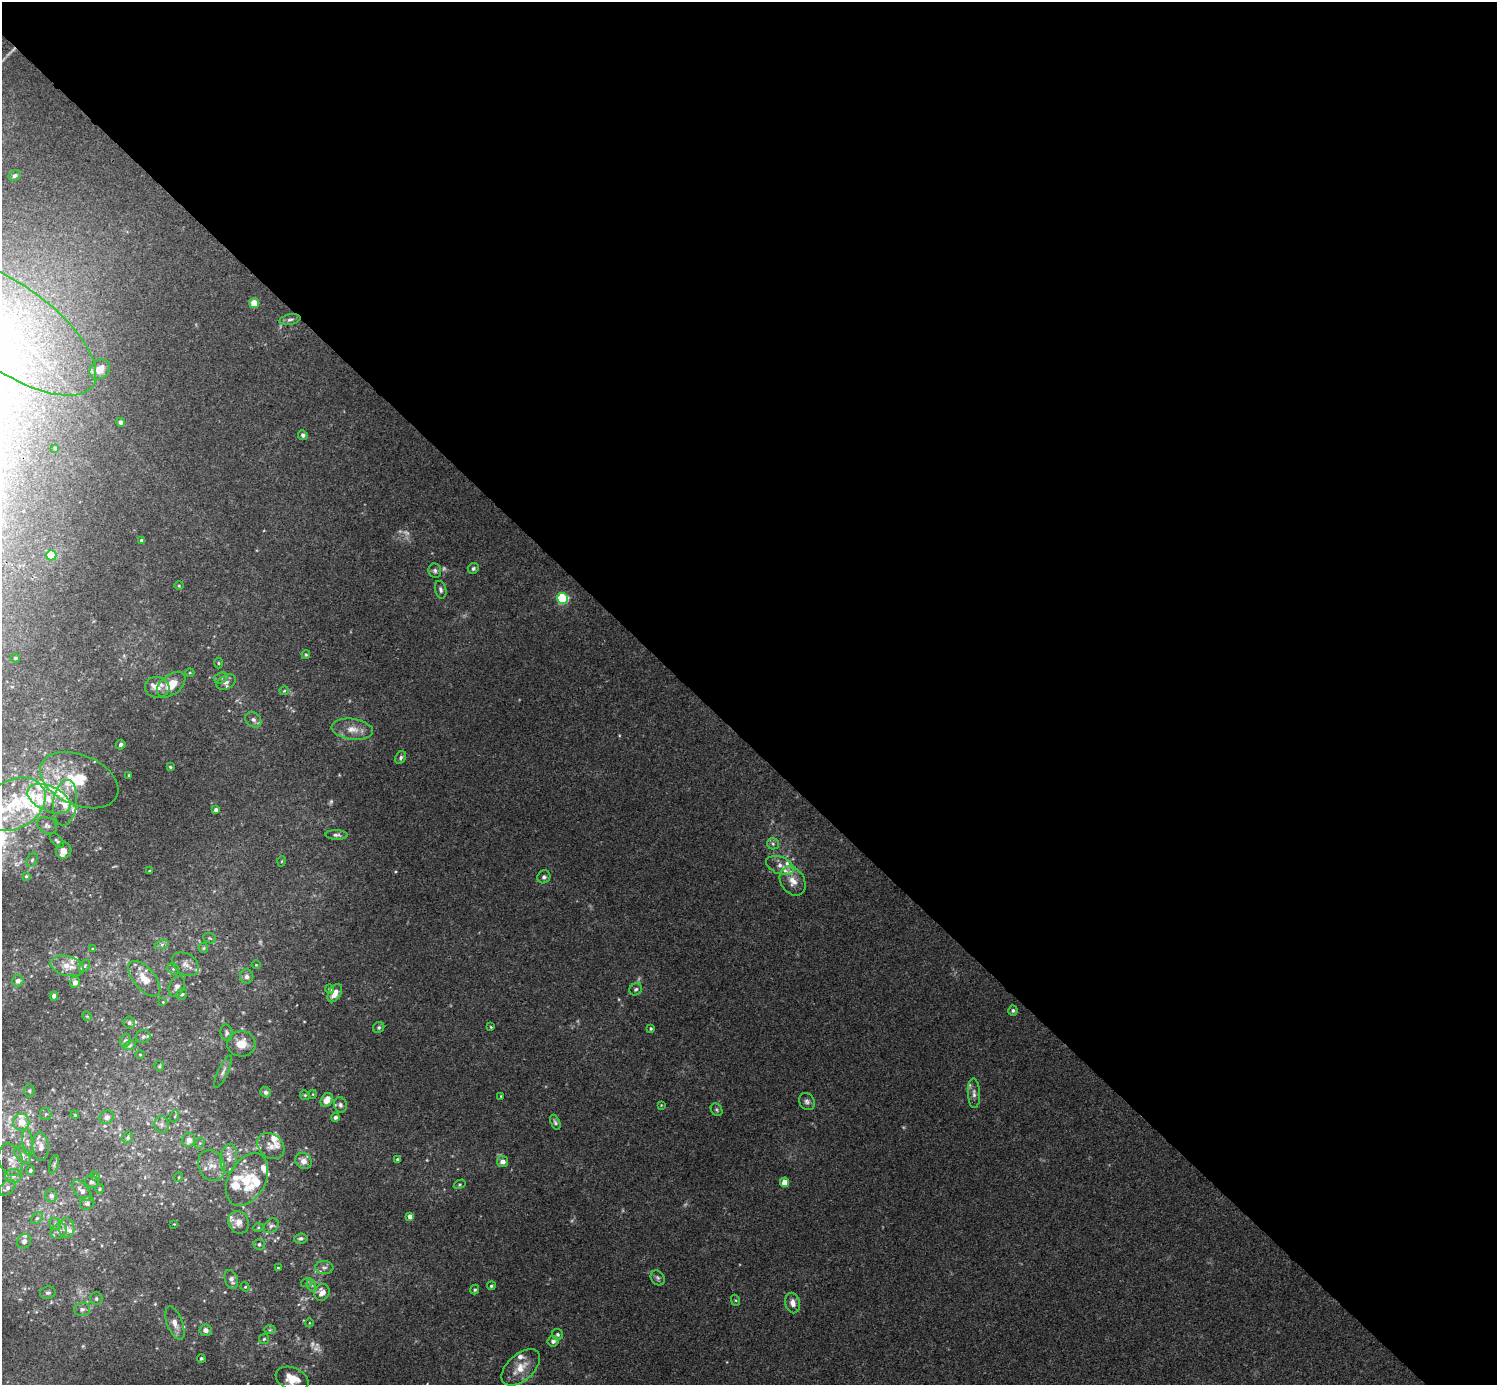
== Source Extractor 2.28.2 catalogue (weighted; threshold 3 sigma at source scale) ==
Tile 8 of 4 x 4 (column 4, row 2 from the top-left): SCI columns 4491-5985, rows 3066-4448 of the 5988 x 5988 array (HDU 1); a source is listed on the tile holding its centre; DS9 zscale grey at full resolution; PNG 1499 x 1387 px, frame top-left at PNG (2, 2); each listed source drawn as its Kron ellipse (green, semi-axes under 4 px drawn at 4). Shown black and unused: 54% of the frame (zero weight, under 3 of 4 exposures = <1% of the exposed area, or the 3 px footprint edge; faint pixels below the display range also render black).
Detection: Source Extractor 2.28.2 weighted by HDU 2 'WHT'; one run over the whole footprint, this tile lists its part. Background 0.0533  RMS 0.005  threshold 0.0225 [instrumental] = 3 sigma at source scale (4.5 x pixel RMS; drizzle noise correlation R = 1.50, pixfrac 1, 0.05/0.05 arcsec/px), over >= 5 px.
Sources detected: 206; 7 too faint to see at this stretch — neither listed nor drawn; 35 inside a brighter listed object's ellipse — not listed separately; the other 164 listed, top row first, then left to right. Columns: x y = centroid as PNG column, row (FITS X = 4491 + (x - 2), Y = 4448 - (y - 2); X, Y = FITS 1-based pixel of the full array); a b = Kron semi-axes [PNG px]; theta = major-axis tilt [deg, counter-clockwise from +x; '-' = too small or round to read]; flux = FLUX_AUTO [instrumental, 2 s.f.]
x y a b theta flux
15 176 6 4 32 1.1
254 303 5 5 - 5.8
290 320 11 5 11 1.6
8 326 104 42 -35 110
100 369 11 9 44 4.7
121 422 4 4 - 1.7
303 435 5 4 - 1.3
55 448 4 4 - 0.47
142 540 3 3 - 0.96
51 555 5 5 - 26
473 568 6 5 - 1.1
435 571 7 6 - 1.3
179 586 4 3 - 0.45
441 590 9 5 -75 1.4
563 598 5 5 - 55
306 655 4 4 - 0.62
15 658 4 4 - 0.65
218 663 5 3 - 0.58
190 673 4 3 - 0.42
221 678 7 5 20 1.3
226 682 10 7 27 2.1
171 685 16 10 39 9.8
157 687 12 10 -9 4.4
284 691 5 4 - 0.64
253 720 9 7 -41 2.4
352 729 21 10 -8 6.4
121 745 5 4 - 1.3
401 758 7 5 60 1.2
170 767 4 3 - 0.61
129 775 3 3 - 0.55
79 780 41 25 -23 22
49 799 23 12 -23 10
65 803 23 12 83 10
14 804 34 24 28 28
216 810 4 4 - 1.9
47 825 10 7 -30 1.9
336 835 11 4 -2 1.5
57 841 9 5 -47 1.2
773 844 6 6 - 1.1
64 851 8 7 - 3.4
32 860 7 5 63 0.97
282 861 5 3 - 0.44
780 866 14 8 -23 4.2
150 871 3 2 - 0.54
26 876 4 4 - 0.77
544 877 7 6 - 1.4
793 881 16 11 -57 6.2
210 938 7 5 -21 0.8
162 944 7 4 18 1.3
203 948 5 4 - 0.65
92 949 4 2 - 0.37
185 964 14 10 -35 3.9
256 965 4 4 - 0.48
67 966 17 9 -14 7.3
85 966 7 5 59 0.97
173 969 6 5 - 1
247 976 7 6 - 1.7
144 979 21 11 -50 9.2
18 981 6 5 - 2.2
75 982 5 5 - 3.3
177 986 11 7 67 2.5
330 989 5 4 - 0.97
636 989 6 5 - 1.1
335 993 10 6 59 4
182 994 6 5 - 1.1
54 996 4 4 - 1.8
163 1002 3 3 - 0.36
1013 1010 5 4 - 0.93
87 1016 5 4 - 0.53
129 1022 6 6 - 1.3
379 1027 6 5 - 1
491 1027 3 3 - 0.44
651 1028 4 4 - 0.75
226 1033 8 6 -79 1.4
143 1037 7 6 - 1.3
125 1040 6 5 - 1
241 1044 14 12 -2 8
130 1045 6 4 20 0.74
140 1054 4 3 - 0.44
159 1066 5 4 - 0.63
223 1072 17 5 64 2
29 1091 6 5 - 0.85
266 1092 5 5 - 1.4
974 1093 15 6 -87 2.6
313 1094 4 3 - 0.37
305 1095 5 4 - 0.64
501 1096 3 2 - 0.39
327 1100 7 5 61 5.2
807 1102 9 7 -59 1.7
340 1105 8 6 -74 1.5
661 1105 3 3 - 0.42
717 1110 7 5 -54 0.83
46 1114 6 5 - 0.97
75 1115 4 3 - 0.45
175 1116 6 4 72 0.69
107 1117 7 6 - 2.2
336 1117 4 4 - 1.6
21 1122 8 8 - 8.2
555 1122 8 4 -67 1.2
162 1124 8 7 - 2.1
128 1137 6 5 - 0.96
189 1140 7 6 - 3.8
27 1142 13 5 -83 2.3
200 1143 6 4 44 0.79
271 1146 15 11 -39 4.7
41 1147 14 8 -87 3.9
23 1155 10 6 -47 2.2
229 1158 14 8 84 4.5
398 1159 4 3 - 0.94
11 1160 16 11 -73 5.6
304 1161 9 7 -45 4
503 1161 5 5 - 3.3
54 1164 9 4 72 0.96
211 1165 16 13 -64 7.5
30 1171 4 4 - 0.78
13 1176 8 7 - 1.9
95 1176 5 4 - 0.7
179 1177 5 3 - 0.56
247 1179 28 18 61 17
92 1182 6 6 - 1.1
785 1182 4 4 - 7.1
460 1184 6 4 31 0.63
7 1188 9 6 42 1.9
100 1189 4 4 - 0.62
82 1191 12 6 -48 2.8
51 1196 6 6 - 2.1
87 1203 7 6 - 1.5
410 1216 4 4 - 3
37 1218 7 4 44 1.1
239 1222 11 10 - 4.4
55 1224 6 5 - 1.2
174 1224 4 4 - 0.43
271 1226 8 6 41 1.5
67 1228 10 8 -88 2.8
258 1228 5 3 - 0.5
59 1231 9 7 36 2.4
301 1238 6 5 - 1.5
24 1241 7 6 - 1.9
259 1244 5 5 - 1.2
278 1268 3 3 - 0.58
324 1268 9 6 -4 1.7
658 1278 8 6 -52 1.3
231 1279 10 6 -69 2.8
307 1282 6 3 20 0.68
311 1285 6 4 -70 1.1
491 1286 4 4 - 0.8
245 1287 5 4 - 0.61
475 1290 5 4 - 0.77
48 1293 8 6 13 1.3
322 1293 9 7 64 4.7
96 1298 6 6 - 1.2
735 1300 5 3 - 0.57
793 1303 10 7 -78 3.3
82 1309 8 6 3 2.1
175 1323 17 7 -69 3.9
309 1323 4 3 - 0.39
206 1330 6 6 - 2.1
270 1330 6 4 1 0.76
558 1334 6 5 - 1.1
264 1339 5 5 - 0.78
553 1341 5 5 - 1.6
201 1358 4 4 - 0.76
521 1367 23 13 42 8.9
292 1379 17 11 -22 9.7
Isophote crosses this tile's border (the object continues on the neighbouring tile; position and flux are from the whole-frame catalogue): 3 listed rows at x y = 8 326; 14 804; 292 1379